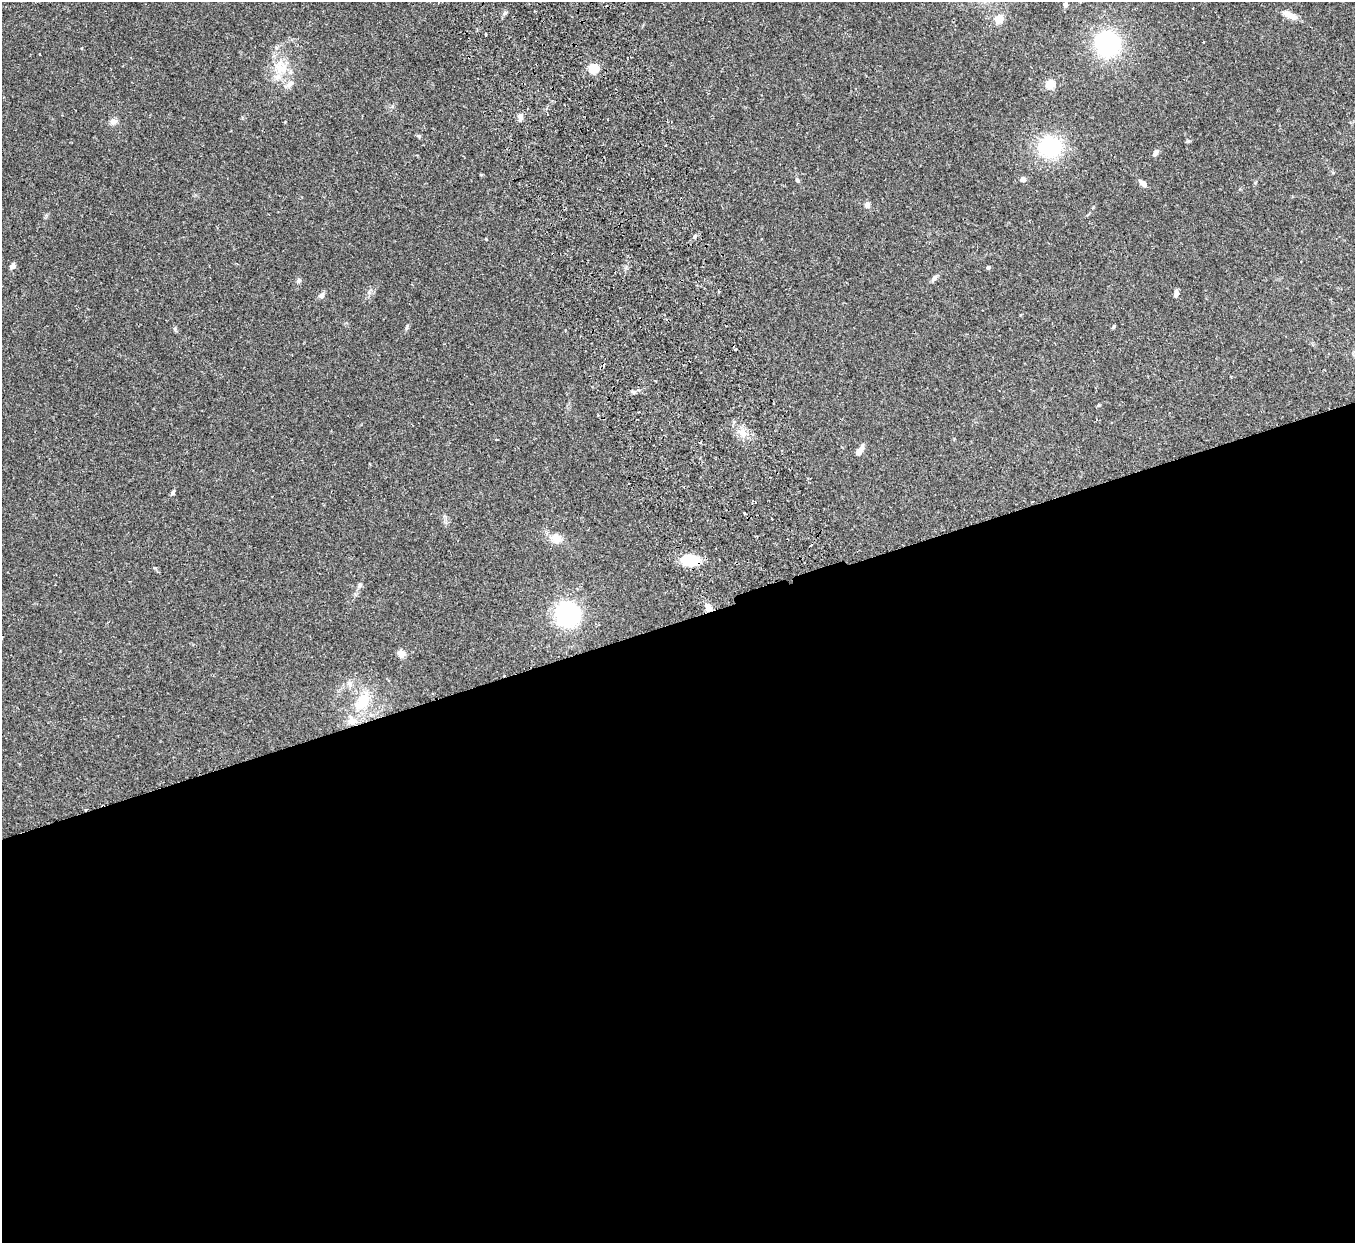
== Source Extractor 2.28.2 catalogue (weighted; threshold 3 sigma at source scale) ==
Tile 15 of 4 x 4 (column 3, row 4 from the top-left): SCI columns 2762-4114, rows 176-1416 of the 5522 x 5441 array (HDU 1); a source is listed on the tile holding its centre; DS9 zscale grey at full resolution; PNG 1357 x 1245 px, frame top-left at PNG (2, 2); no overlay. Shown black and unused: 50% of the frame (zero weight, under 2 of 3 exposures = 3% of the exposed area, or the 3 px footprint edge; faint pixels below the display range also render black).
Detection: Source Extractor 2.28.2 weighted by HDU 2 'WHT'; one run over the whole footprint, this tile lists its part. Background 0.25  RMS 0.0083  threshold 0.0374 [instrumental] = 3 sigma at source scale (4.5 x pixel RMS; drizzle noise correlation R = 1.50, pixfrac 1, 0.05/0.05 arcsec/px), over >= 5 px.
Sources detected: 51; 6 cosmic-ray / hot-pixel residue — not listed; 2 inside a brighter listed object's ellipse — not listed separately; the other 43 listed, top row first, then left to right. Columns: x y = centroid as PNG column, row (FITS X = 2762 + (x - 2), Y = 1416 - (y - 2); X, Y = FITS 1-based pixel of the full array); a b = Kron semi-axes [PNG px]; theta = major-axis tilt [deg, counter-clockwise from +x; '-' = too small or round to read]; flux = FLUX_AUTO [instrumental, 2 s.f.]
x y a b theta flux
1065 4 5 5 - 3.3
505 13 7 4 44 1.5
1290 15 17 7 -24 8.1
999 19 9 8 - 8.9
486 34 3 3 - 1.6
1108 44 23 22 - 86
281 67 23 17 -81 22
593 68 5 5 - 50
1050 84 8 8 - 9.8
520 117 9 6 -83 4.2
113 122 8 7 - 4.2
419 136 6 4 -71 1
665 145 3 2 - 0.7
1049 147 20 17 5 68
1156 153 9 5 59 3.1
1023 179 4 4 - 5.8
797 180 7 5 -46 1.4
1143 184 10 5 -43 4
867 205 7 6 - 3.2
695 236 6 4 47 1.4
13 266 8 7 - 2.8
988 267 4 4 - 1.7
934 278 9 5 53 2.2
299 280 6 6 - 1.8
1176 294 10 5 83 2.5
321 295 8 6 48 2.7
407 327 7 3 71 1.3
1113 327 6 3 71 0.96
1098 405 5 3 - 0.78
743 432 10 7 -45 5.9
859 451 13 6 53 4.6
629 483 2 2 - 0.9
173 492 9 4 58 1.6
744 513 3 2 - 1.1
772 519 2 2 - 0.87
556 538 13 11 -21 8.2
690 560 21 11 -2 22
360 585 8 6 58 2.2
708 608 10 8 -85 5
567 614 21 20 - 92
401 653 8 7 - 4.9
349 683 8 7 - 3.1
363 701 32 15 60 24
Overlapping masked pixels (flux is a lower limit): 2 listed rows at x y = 690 560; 708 608
Unlisted compact peaks at least as high as the median listed source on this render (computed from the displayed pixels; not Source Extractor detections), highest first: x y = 486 239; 1188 141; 155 568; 175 329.